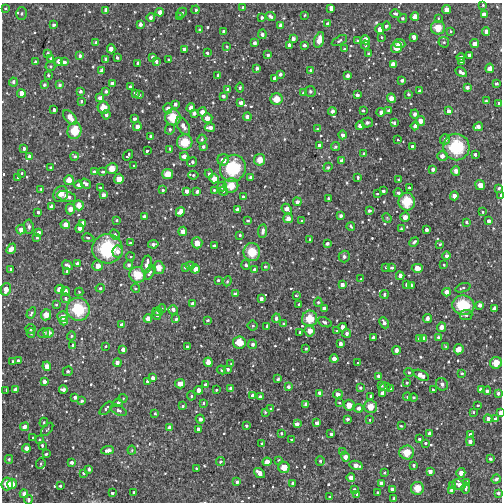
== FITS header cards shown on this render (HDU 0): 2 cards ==
NAXIS1  =                  500 / Width of image
NAXIS2  =                  500 / Height of image

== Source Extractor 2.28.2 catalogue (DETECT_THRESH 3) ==
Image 500 x 500 px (HDU 0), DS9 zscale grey, 1 PNG px = 1 image px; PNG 504 x 504 px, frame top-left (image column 1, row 500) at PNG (2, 3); each listed source drawn as its Kron ellipse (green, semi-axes under 4 px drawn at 4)
Background 3110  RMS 230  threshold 685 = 3 sigma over >= 5 px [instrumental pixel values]
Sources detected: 566; of the 566, the 500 brightest by FLUX_AUTO listed and drawn (66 fainter detections omitted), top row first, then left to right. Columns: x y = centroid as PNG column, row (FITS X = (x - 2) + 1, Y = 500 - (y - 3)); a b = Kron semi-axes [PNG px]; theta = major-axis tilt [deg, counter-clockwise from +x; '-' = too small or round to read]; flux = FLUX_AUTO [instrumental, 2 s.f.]
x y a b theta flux
483 5 3 3 - 1.7e+04
6 8 3 2 - 1.6e+04
243 8 4 3 - 3.9e+04
331 8 4 4 - 7.9e+04
106 10 4 4 - 8.6e+04
196 10 4 4 - 2.7e+04
447 10 4 4 - 9.5e+04
160 12 4 4 - 7.4e+04
21 13 6 5 - 2.9e+04
182 13 5 4 - 2.9e+04
395 14 5 4 - 3.8e+04
484 14 4 4 - 8.2e+04
305 15 3 2 - 1.5e+04
179 16 3 3 - 3.5e+04
271 16 5 3 - 4.6e+04
151 17 4 3 - 5.6e+04
262 17 3 3 - 4.5e+04
415 17 4 4 - 1.1e+05
403 18 5 4 - 2.5e+04
438 18 3 3 - 1.5e+04
140 24 4 3 - 4.8e+04
328 24 3 3 - 4.1e+04
54 25 3 3 - 3.4e+04
280 25 4 3 - 6.1e+04
386 26 4 4 - 3.3e+04
438 28 7 7 - 2.4e+05
380 29 5 4 - 8.4e+04
200 30 4 4 - 6.3e+04
224 31 4 3 - 2.0e+04
450 31 4 3 - 2.2e+04
486 32 4 3 - 5.4e+04
262 34 5 3 - 6.3e+04
382 37 4 4 - 1.7e+04
414 37 4 4 - 6.7e+04
293 39 4 4 - 7.3e+04
319 40 8 4 73 1.7e+05
358 40 4 3 - 2.3e+04
365 40 4 4 - 1.2e+05
339 41 8 4 28 3.2e+04
96 42 3 3 - 2.4e+04
444 42 5 5 - 2.4e+04
255 43 4 3 - 3.6e+04
399 44 6 3 -6 1.1e+05
475 44 4 4 - 9.4e+04
289 45 4 3 - 4.7e+04
304 45 3 3 - 4.8e+04
365 45 4 3 - 4.0e+04
227 46 4 3 - 1.7e+04
344 48 3 2 - 1.7e+04
396 48 6 5 - 1.9e+05
111 49 4 4 - 8.6e+04
184 49 4 4 - 8.1e+04
207 53 3 3 - 4.6e+04
48 54 4 4 - 3.2e+04
369 54 3 3 - 3.5e+04
268 55 3 3 - 3.3e+04
469 55 4 3 - 5.2e+04
80 56 4 3 - 4.9e+04
152 57 3 3 - 2.9e+04
461 57 4 4 - 5.4e+04
51 58 4 3 - 2.3e+04
117 58 3 3 - 2.7e+04
106 59 3 3 - 3.7e+04
168 60 3 2 - 1.7e+04
59 61 4 4 - 7.8e+04
156 61 4 4 - 4.1e+04
461 61 3 3 - 6.0e+04
35 62 4 3 - 2.3e+04
64 62 4 4 - 5.3e+04
138 63 4 4 - 5.7e+04
393 64 4 4 - 8.0e+04
50 66 5 4 - 1.9e+04
257 68 4 3 - 5.3e+04
490 68 5 4 - 1.3e+05
310 70 3 3 - 2.6e+04
101 71 4 3 - 4.9e+04
461 72 6 3 -29 7.0e+04
280 74 3 3 - 5.4e+04
48 75 3 3 - 1.9e+04
218 75 3 3 - 3.7e+04
347 76 4 3 - 4.3e+04
275 78 4 4 - 5.1e+04
402 80 4 3 - 5.6e+04
13 82 4 4 - 4.5e+04
112 83 4 4 - 5.7e+04
496 84 3 3 - 3.2e+04
44 85 4 3 - 2.0e+04
59 85 4 3 - 3.7e+04
130 86 3 3 - 3.0e+04
467 87 4 3 - 5.9e+04
240 88 5 4 - 2.5e+04
228 90 4 3 - 5.6e+04
80 91 3 3 - 3.4e+04
106 91 3 3 - 2.8e+04
310 91 5 5 - 3.6e+04
420 91 3 3 - 3.2e+04
21 93 4 4 - 9.8e+04
135 93 4 3 - 3.8e+04
304 93 4 4 - 4.6e+04
408 94 3 3 - 2.5e+04
139 95 3 3 - 1.9e+04
357 95 4 3 - 4.0e+04
223 96 4 3 - 6.1e+04
100 98 4 3 - 6.4e+04
391 98 4 4 - 1.1e+05
277 99 6 6 - 2.2e+05
81 101 4 3 - 2.5e+04
486 101 3 3 - 2.0e+04
241 103 4 3 - 7.1e+04
499 103 3 3 - 2.6e+04
175 104 4 3 - 4.4e+04
104 108 6 6 - 2.1e+05
168 108 5 4 - 8.7e+04
191 108 4 4 - 7.8e+04
54 110 4 3 - 3.4e+04
332 111 4 4 - 4.9e+04
363 111 3 3 - 2.5e+04
389 111 4 4 - 5.5e+04
449 111 4 4 - 6.8e+04
202 112 4 4 - 7.0e+04
381 112 4 4 - 9.2e+04
194 113 4 3 - 6.8e+04
415 114 4 4 - 4.7e+04
106 115 5 4 - 4.1e+04
70 117 8 5 -47 1.4e+05
173 117 8 8 - 3.4e+05
247 117 4 4 - 5.8e+04
207 118 5 4 - 1.1e+05
134 119 3 3 - 4.3e+04
421 121 5 4 - 1.2e+05
367 123 5 5 - 3.4e+04
394 123 4 3 - 5.0e+04
137 126 4 4 - 8.6e+04
183 126 10 5 -60 9.7e+04
360 126 4 4 - 9.1e+04
415 126 4 4 - 4.9e+04
210 127 5 4 - 8.0e+04
478 127 5 4 - 8.0e+04
170 129 5 4 - 3.1e+04
317 129 4 4 - 1.8e+04
74 131 8 7 - 3.5e+05
343 135 4 4 - 5.2e+04
151 137 4 3 - 6.8e+04
202 139 5 4 - 2.8e+04
445 139 5 5 - 7.1e+04
398 140 3 2 - 1.6e+04
185 142 8 7 - 3.4e+05
319 145 4 4 - 7.6e+04
203 147 4 3 - 3.7e+04
335 147 4 4 - 5.0e+04
413 147 4 3 - 5.4e+04
456 147 13 13 - 8.1e+05
24 148 3 3 - 3.4e+04
170 149 4 3 - 4.3e+04
147 151 3 3 - 2.9e+04
364 154 4 4 - 3.3e+04
475 154 3 3 - 4.7e+04
128 155 6 3 52 2.4e+04
29 156 4 4 - 3.6e+04
75 156 4 4 - 3.0e+04
184 156 4 4 - 9.5e+04
442 156 5 5 - 8.8e+04
223 160 6 5 - 1.3e+05
260 160 5 5 - 1.6e+05
342 160 4 4 - 4.2e+04
192 162 5 3 - 3.2e+04
134 166 3 3 - 1.9e+04
328 167 4 4 - 2.4e+04
51 168 3 3 - 2.1e+04
233 168 13 12 - 7.8e+05
112 169 5 5 - 1.9e+05
433 169 4 4 - 3.9e+04
456 171 4 4 - 1.0e+05
94 172 4 3 - 4.3e+04
103 172 3 3 - 3.2e+04
21 173 3 2 - 1.5e+04
168 174 5 5 - 1.9e+05
209 174 4 4 - 5.0e+04
193 175 5 3 - 2.2e+04
250 177 4 3 - 4.4e+04
358 177 3 3 - 3.0e+04
17 178 3 2 - 1.9e+04
119 179 5 5 - 1.6e+05
214 179 5 4 - 1.3e+05
69 180 5 5 - 1.5e+05
399 180 4 3 - 1.6e+04
86 183 6 4 -37 5.1e+04
79 185 4 4 - 8.6e+04
480 185 5 4 - 1.3e+05
222 186 5 5 - 5.9e+04
231 186 7 7 - 2.6e+05
100 187 3 2 - 1.7e+04
409 187 3 3 - 2.2e+04
499 188 3 3 - 3.5e+04
41 189 3 3 - 2.7e+04
163 190 4 4 - 3.8e+04
214 190 3 3 - 1.7e+04
187 191 4 4 - 9.3e+04
197 191 3 3 - 3.9e+04
223 191 4 3 - 1.5e+04
383 191 3 3 - 3.4e+04
398 193 4 4 - 4.9e+04
61 194 8 7 - 1.2e+05
377 194 3 3 - 2.4e+04
103 195 4 4 - 8.4e+04
501 195 4 2 - 2.6e+04
67 196 10 5 -15 1.0e+05
454 196 4 4 - 1.1e+05
243 197 3 3 - 3.4e+04
328 198 3 3 - 2.9e+04
297 202 4 4 - 4.9e+04
407 202 9 8 - 3.9e+05
79 205 5 5 - 1.4e+05
52 207 4 4 - 8.3e+04
70 209 5 4 - 1.1e+05
237 209 4 3 - 5.2e+04
287 209 6 4 -49 9.7e+04
369 210 4 3 - 5.0e+04
38 212 3 3 - 2.9e+04
180 212 5 4 - 1.1e+05
483 212 4 4 - 2.2e+04
144 216 4 3 - 4.5e+04
340 216 3 3 - 3.3e+04
405 217 4 4 - 8.5e+04
387 218 5 4 - 1.6e+04
288 219 4 4 - 1.0e+05
117 220 3 3 - 1.6e+04
247 220 3 3 - 3.3e+04
302 221 3 3 - 3.2e+04
489 221 4 3 - 5.9e+04
466 222 3 3 - 2.9e+04
83 223 4 4 - 8.3e+04
65 225 5 4 - 1.2e+05
351 226 4 3 - 2.1e+04
29 227 7 4 -84 4.0e+04
80 228 4 4 - 9.1e+04
401 229 3 3 - 1.8e+04
21 230 5 4 - 9.6e+04
426 230 4 3 - 4.5e+04
183 231 4 4 - 8.3e+04
263 231 7 4 84 5.4e+04
39 232 4 3 - 5.9e+04
115 234 6 4 -62 2.3e+04
240 235 3 3 - 2.8e+04
37 238 3 3 - 1.6e+04
88 238 5 4 - 2.5e+04
310 240 4 3 - 2.4e+04
130 242 4 3 - 1.8e+04
414 242 5 3 - 3.2e+04
197 243 5 5 - 1.6e+05
327 243 4 4 - 3.2e+04
153 244 5 4 - 4.2e+04
440 244 4 3 - 2.8e+04
214 246 3 3 - 5.2e+04
11 249 6 4 51 1.3e+05
107 249 15 14 - 1.0e+06
118 252 6 5 - 6.1e+04
252 252 9 8 - 3.6e+05
344 256 6 5 - 3.8e+04
447 256 4 4 - 5.5e+04
130 257 4 3 - 1.7e+04
78 263 4 3 - 5.8e+04
147 264 9 5 80 1.3e+05
67 265 6 3 -30 5.6e+04
128 265 4 4 - 3.9e+04
246 265 5 4 - 3.8e+04
444 265 3 2 - 1.7e+04
98 266 5 5 - 1.3e+05
190 266 4 4 - 3.4e+04
159 267 6 5 - 1.8e+05
186 267 4 4 - 4.2e+04
265 267 3 3 - 2.2e+04
385 267 3 3 - 2.0e+04
392 268 3 3 - 3.3e+04
417 268 5 4 - 1.4e+05
195 269 4 4 - 1.1e+05
254 269 4 4 - 4.8e+04
11 270 3 3 - 3.1e+04
67 272 3 3 - 3.4e+04
150 272 8 4 61 7.1e+04
138 275 8 7 - 3.1e+05
400 276 4 4 - 7.0e+04
361 279 3 3 - 1.6e+04
218 280 3 3 - 3.3e+04
227 281 5 4 - 2.1e+04
342 285 4 4 - 8.6e+04
406 285 4 3 - 2.7e+04
411 285 3 3 - 2.7e+04
100 288 5 4 - 2.1e+04
135 288 4 4 - 2.8e+04
463 288 8 4 18 2.9e+04
6 289 6 5 - 1.1e+05
60 289 5 4 - 1.1e+05
66 291 4 4 - 6.4e+04
79 292 4 4 - 1.5e+04
447 292 4 4 - 9.2e+04
235 294 4 3 - 5.8e+04
384 294 4 4 - 3.6e+04
296 295 4 3 - 2.8e+04
66 298 5 4 - 3.7e+04
261 299 4 4 - 6.2e+04
318 302 5 4 - 2.1e+04
193 304 4 4 - 6.6e+04
299 304 3 3 - 4.4e+04
56 305 3 2 - 1.8e+04
463 305 11 9 -6 6.2e+05
480 305 4 4 - 6.2e+04
162 308 4 4 - 2.3e+04
324 308 4 3 - 5.5e+04
494 308 4 3 - 5.8e+04
78 309 12 11 - 6.0e+05
173 310 5 4 - 7.4e+04
158 312 5 4 - 3.5e+04
31 313 6 4 60 3.0e+04
46 315 5 5 - 1.5e+05
157 315 5 4 - 4.4e+04
466 315 6 5 - 4.6e+04
62 317 5 5 - 8.6e+04
276 318 5 4 - 4.3e+04
427 318 4 3 - 7.5e+04
148 319 4 4 - 1.1e+05
176 319 3 3 - 2.3e+04
310 319 8 7 - 3.1e+05
208 320 4 3 - 1.9e+04
64 321 4 4 - 3.2e+04
325 322 7 4 -25 3.9e+04
384 323 6 4 -65 5.0e+04
284 324 3 3 - 5.3e+04
122 325 4 3 - 5.6e+04
252 326 5 5 - 3.1e+04
267 326 4 3 - 3.7e+04
342 327 4 4 - 7.4e+04
442 327 5 4 - 9.9e+04
30 329 5 4 - 4.2e+04
310 331 5 5 - 1.4e+05
337 331 3 3 - 2.1e+04
300 332 3 3 - 3.4e+04
31 333 5 4 - 2.5e+04
44 333 5 4 - 2.6e+04
49 333 5 5 - 9.9e+04
347 333 4 4 - 5.8e+04
71 336 5 4 - 2.6e+04
438 337 4 4 - 2.8e+04
374 338 4 3 - 5.4e+04
424 338 4 4 - 8.3e+04
420 339 4 3 - 6.3e+04
239 342 6 6 - 2.3e+05
340 343 4 3 - 5.3e+04
253 344 5 4 - 4.8e+04
73 345 3 3 - 2.5e+04
106 346 3 3 - 1.7e+04
446 346 3 3 - 1.5e+04
188 347 3 3 - 4.5e+04
123 349 4 3 - 5.8e+04
306 349 3 3 - 3.6e+04
459 349 5 4 - 1.6e+05
396 350 4 3 - 8.0e+04
334 359 4 4 - 9.7e+04
13 361 3 3 - 1.9e+04
18 361 4 3 - 2.6e+04
208 362 5 4 - 1.2e+05
117 363 4 3 - 8.0e+04
358 363 3 3 - 1.9e+04
496 363 6 6 - 2.1e+05
231 364 4 3 - 1.6e+04
47 366 4 4 - 1.0e+05
228 369 4 4 - 3.5e+04
221 370 5 4 - 2.0e+04
68 371 5 4 - 3.5e+04
409 372 4 4 - 1.7e+04
462 373 4 3 - 1.9e+04
421 375 8 4 -26 1.5e+05
379 376 3 3 - 5.6e+04
153 378 4 3 - 5.6e+04
278 379 3 3 - 2.7e+04
148 381 3 3 - 4.5e+04
44 382 4 3 - 7.8e+04
407 383 3 3 - 1.6e+04
180 384 5 4 - 1.4e+05
442 384 6 6 - 5.2e+04
206 385 4 4 - 3.6e+04
382 385 3 2 - 1.8e+04
288 387 4 3 - 5.9e+04
385 387 5 3 - 2.7e+04
230 388 4 4 - 3.8e+04
360 388 3 3 - 4.1e+04
391 388 3 3 - 2.9e+04
63 389 4 3 - 4.9e+04
481 389 4 4 - 8.2e+04
6 390 3 2 - 1.7e+04
16 390 4 4 - 7.4e+04
199 390 4 4 - 1.0e+05
216 390 3 3 - 2.7e+04
433 390 4 4 - 2.0e+04
487 391 4 4 - 4.3e+04
320 393 4 3 - 7.1e+04
382 393 4 4 - 6.7e+04
498 393 4 3 - 4.1e+04
338 394 5 4 - 8.0e+04
253 395 4 4 - 7.1e+04
191 396 4 4 - 2.8e+04
260 396 3 3 - 4.2e+04
371 396 3 3 - 3.9e+04
75 397 3 3 - 5.0e+04
407 397 4 3 - 2.0e+04
413 397 4 4 - 1.7e+04
123 398 4 4 - 1.6e+04
81 401 4 3 - 3.8e+04
118 403 5 4 - 3.6e+04
204 403 3 3 - 2.2e+04
339 403 4 3 - 1.5e+04
306 404 3 3 - 5.9e+04
349 405 5 5 - 1.5e+05
477 405 3 2 - 1.9e+04
183 406 3 3 - 3.2e+04
370 407 6 6 - 2.1e+05
106 408 8 4 46 4.7e+04
359 408 4 4 - 6.5e+04
271 409 3 3 - 1.9e+04
119 410 8 4 -26 4.5e+04
265 412 3 3 - 1.7e+04
473 412 3 3 - 1.9e+04
155 413 3 3 - 3.3e+04
500 413 4 3 - 6.2e+04
200 419 4 4 - 5.9e+04
347 419 3 3 - 3.1e+04
488 419 4 4 - 6.8e+04
496 419 4 3 - 7.3e+04
370 420 3 2 - 1.5e+04
44 422 5 4 - 2.0e+04
317 423 4 4 - 7.4e+04
297 424 4 4 - 8.0e+04
246 426 3 3 - 3.8e+04
401 426 3 3 - 1.8e+04
25 427 4 4 - 8.7e+04
169 427 4 3 - 6.8e+04
47 429 8 2 49 1.6e+04
198 429 4 4 - 5.4e+04
281 433 3 3 - 2.5e+04
430 433 4 3 - 5.4e+04
331 434 3 3 - 4.4e+04
470 434 4 3 - 4.1e+04
33 438 3 2 - 2.2e+04
292 439 3 3 - 1.9e+04
419 439 3 3 - 2.8e+04
40 440 3 3 - 2.3e+04
470 441 5 4 - 6.8e+04
262 443 4 3 - 2.3e+04
425 443 3 3 - 1.9e+04
42 445 3 3 - 2.0e+04
26 448 4 4 - 1.1e+05
108 450 6 4 5 7.8e+04
132 450 4 4 - 1.6e+04
343 452 4 3 - 6.0e+04
407 452 7 7 - 2.8e+05
46 454 4 3 - 2.5e+04
345 457 5 4 - 8.8e+04
9 459 4 4 - 2.3e+04
490 459 4 3 - 4.3e+04
279 460 4 4 - 2.3e+04
320 461 5 4 - 2.5e+04
72 462 3 3 - 5.0e+04
221 462 4 4 - 2.8e+04
267 462 4 4 - 1.2e+05
41 463 5 4 - 3.8e+04
356 465 7 4 -14 1.1e+05
414 465 4 4 - 3.1e+04
284 467 6 5 - 2.0e+05
196 468 3 2 - 1.7e+04
89 469 4 3 - 2.8e+04
430 471 4 4 - 7.9e+04
384 472 3 3 - 1.9e+04
83 473 4 3 - 2.7e+04
259 473 6 4 -39 1.2e+05
461 473 5 4 - 1.1e+05
351 478 4 4 - 9.8e+04
496 479 5 3 - 3.6e+04
237 482 4 3 - 3.0e+04
467 482 4 3 - 5.6e+04
293 483 4 3 - 5.9e+04
381 483 4 3 - 6.2e+04
7 484 6 5 - 2.2e+05
12 484 5 5 - 1.3e+05
452 485 3 3 - 2.6e+04
459 485 7 5 -21 8.4e+04
60 486 3 3 - 4.2e+04
417 488 6 6 - 2.3e+05
466 488 5 3 - 3.4e+04
392 489 4 4 - 5.6e+04
354 490 4 4 - 5.6e+04
451 490 4 3 - 4.3e+04
134 492 3 3 - 2.9e+04
377 492 3 3 - 1.8e+04
112 493 3 3 - 3.5e+04
498 493 3 3 - 5.5e+04
24 494 4 4 - 6.7e+04
357 494 3 3 - 3.5e+04
330 497 3 3 - 3.3e+04
394 499 3 3 - 5.0e+04
28 500 5 4 - 4.6e+04
At the frame edge (FLAGS 8, measured only in part): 3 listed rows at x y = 501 195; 500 413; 28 500
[66 fainter detections neither listed nor drawn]

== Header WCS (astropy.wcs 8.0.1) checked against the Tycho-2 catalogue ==
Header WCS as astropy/WCSLIB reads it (CRVAL/CRPIX/CD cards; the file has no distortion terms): RA---TAN/DEC--TAN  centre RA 07:11:35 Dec +40:47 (107.90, +40.78 deg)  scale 2.4 arcsec/px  FOV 20.0' x 20.0'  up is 0 deg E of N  parity normal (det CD < 0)
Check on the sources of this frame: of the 60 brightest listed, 6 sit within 3.3 arcsec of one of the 6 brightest Tycho-2 stars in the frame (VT <= 12.15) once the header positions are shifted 1.61 arcsec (0.57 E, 1.51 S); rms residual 1.09 arcsec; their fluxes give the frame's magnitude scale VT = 25.67 - 2.5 log10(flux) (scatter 0.09 mag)
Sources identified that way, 6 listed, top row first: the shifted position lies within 3.3 arcsec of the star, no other Tycho-2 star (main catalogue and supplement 1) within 6.6 arcsec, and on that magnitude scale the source's flux lands within +1.5 / -3 mag of the star's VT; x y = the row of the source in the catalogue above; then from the Tycho-2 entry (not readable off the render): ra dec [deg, ICRS J2000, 3 dp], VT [Tycho-2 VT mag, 2 dp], TYC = Tycho-2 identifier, HIP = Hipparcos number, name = IAU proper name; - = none
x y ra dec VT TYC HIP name
74 131 108.053 +40.858 12.15 2948-423-1 - -
456 147 107.716 +40.847 10.96 2948-247-1 - -
233 168 107.913 +40.833 10.88 2948-171-1 - -
107 249 108.023 +40.779 10.56 2948-1134-1 34787 -
252 252 107.896 +40.777 11.65 2948-760-1 34743 -
463 305 107.711 +40.741 11.24 2948-333-1 - -